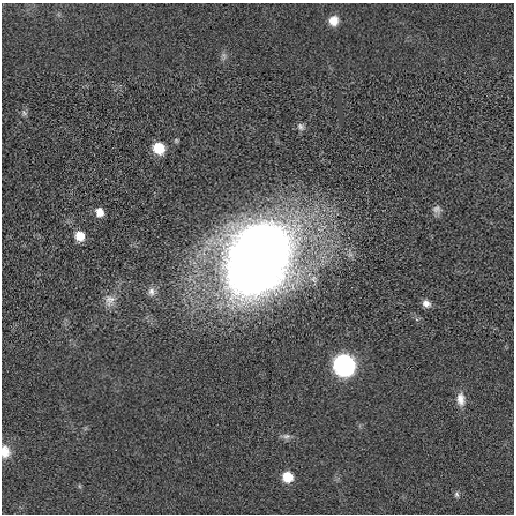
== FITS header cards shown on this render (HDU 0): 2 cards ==
NAXIS1  =                  512 / length of data axis 1
NAXIS2  =                  512 / length of data axis 2

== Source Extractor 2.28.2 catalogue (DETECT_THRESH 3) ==
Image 512 x 512 px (HDU 0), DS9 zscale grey, 1 PNG px = 1 image px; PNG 516 x 516 px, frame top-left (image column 1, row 512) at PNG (2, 3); no overlay
Background -2.47e-04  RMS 0.0044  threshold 0.0131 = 3 sigma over >= 5 px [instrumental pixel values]
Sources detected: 19; all 19 listed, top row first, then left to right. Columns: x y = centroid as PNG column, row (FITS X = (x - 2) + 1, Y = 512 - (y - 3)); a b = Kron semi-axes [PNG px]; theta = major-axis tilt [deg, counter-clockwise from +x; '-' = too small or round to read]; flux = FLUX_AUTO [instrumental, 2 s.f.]
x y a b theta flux
334 21 11 11 - 3.4
224 56 11 5 -74 1
24 113 9 7 -45 0.9
300 126 10 8 -49 1.3
176 140 7 5 -76 0.47
159 148 9 8 - 11
436 209 12 10 18 1.6
99 212 9 8 - 3.1
80 236 9 8 - 5.1
258 259 69 51 62 370
151 291 13 9 -88 2
110 300 18 14 -89 3.3
426 304 9 8 - 2.2
344 365 11 10 - 160
461 399 18 10 -87 3
286 436 12 7 0 1.2
5 452 16 11 -86 4
287 477 10 9 - 7.2
457 494 8 7 - 0.79
At the frame edge (FLAGS 8, measured only in part): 1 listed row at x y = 5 452